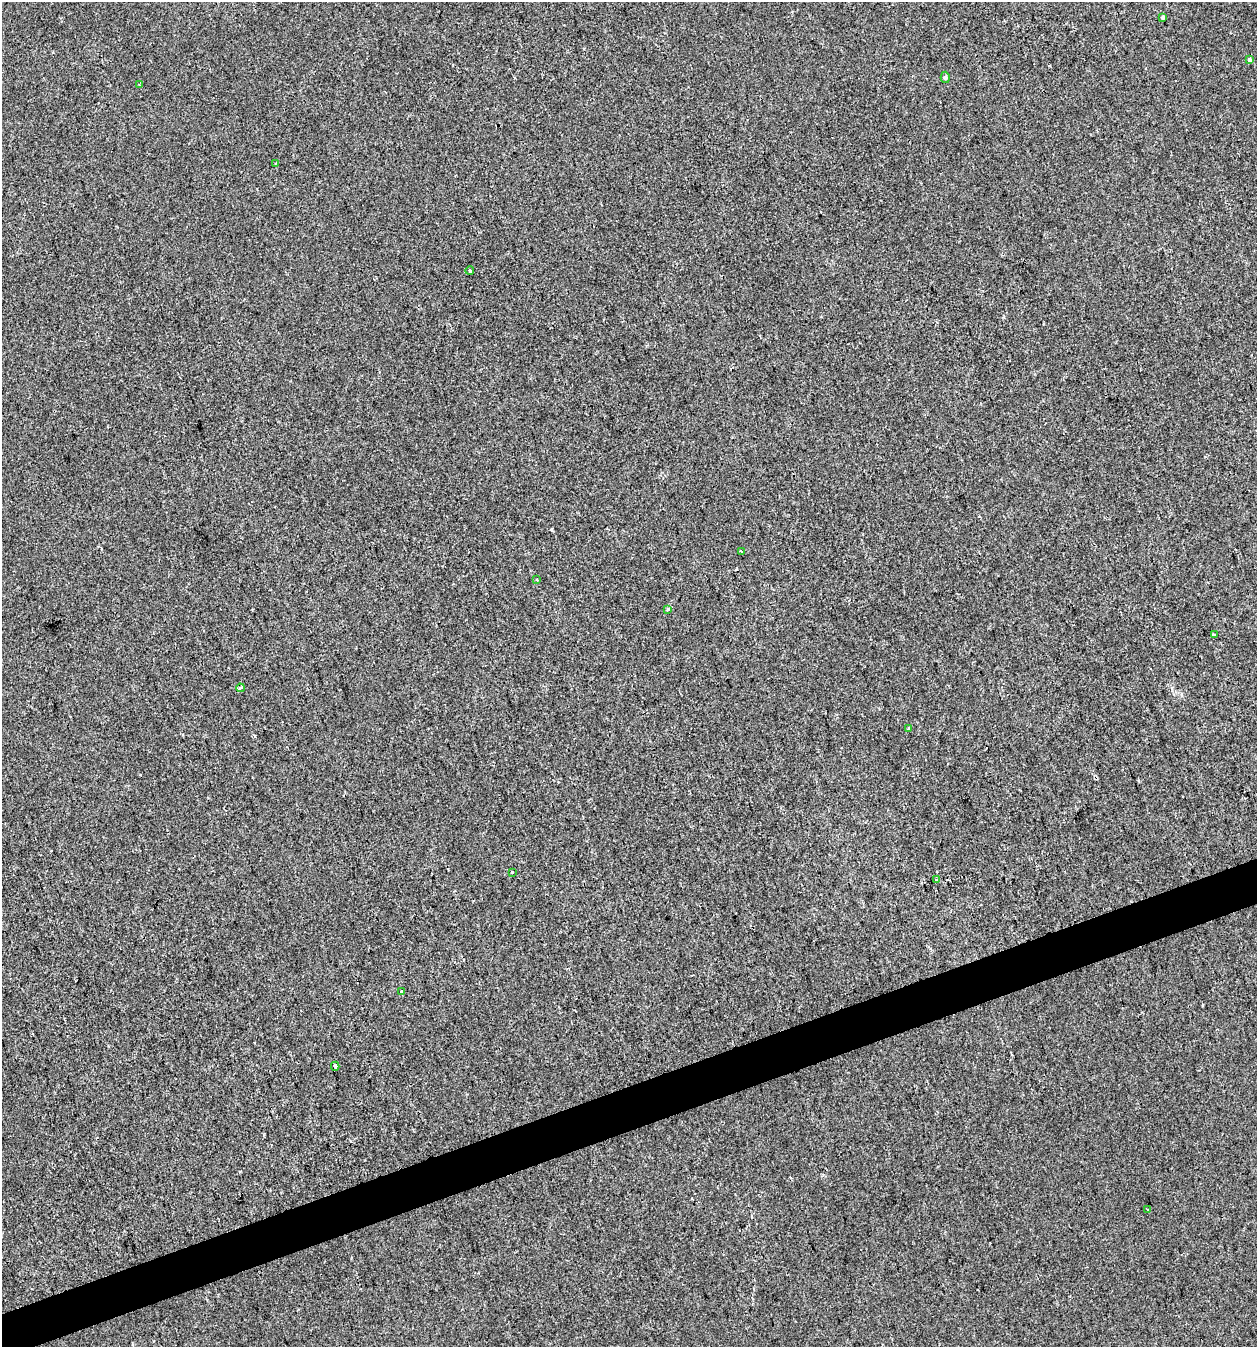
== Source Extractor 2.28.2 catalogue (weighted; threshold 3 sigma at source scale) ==
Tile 7 of 4 x 4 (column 3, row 2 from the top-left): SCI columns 2628-3882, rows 2689-4033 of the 5201 x 5378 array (HDU 1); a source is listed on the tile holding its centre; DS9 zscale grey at full resolution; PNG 1259 x 1349 px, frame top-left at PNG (2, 2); each listed source drawn as its Kron ellipse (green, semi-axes under 4 px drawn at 4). Shown black and unused: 3% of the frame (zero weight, under 2 of 3 exposures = <1% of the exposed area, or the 3 px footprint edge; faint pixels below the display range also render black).
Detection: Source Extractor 2.28.2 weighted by HDU 2 'WHT'; one run over the whole footprint, this tile lists its part. Background -8.94e-04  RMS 0.0042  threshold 0.0189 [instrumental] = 3 sigma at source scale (4.5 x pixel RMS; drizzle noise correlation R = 1.50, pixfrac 1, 0.0396/0.0396 arcsec/px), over >= 5 px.
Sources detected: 19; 2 cosmic-ray / hot-pixel residue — neither listed nor drawn; the other 17 listed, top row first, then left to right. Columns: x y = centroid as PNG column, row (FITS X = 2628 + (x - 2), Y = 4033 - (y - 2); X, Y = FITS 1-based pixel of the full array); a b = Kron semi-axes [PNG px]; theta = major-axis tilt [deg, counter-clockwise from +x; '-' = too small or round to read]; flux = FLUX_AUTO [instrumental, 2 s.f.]
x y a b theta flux
1163 17 3 3 - 1
1250 60 4 3 - 3.9
945 77 6 4 87 0.74
140 85 4 3 - 0.42
276 163 4 2 - 0.31
470 270 4 3 - 0.53
741 552 3 3 - 0.61
537 579 4 2 - 0.32
667 609 3 3 - 1
1214 635 3 3 - 2.9
240 688 4 3 - 0.83
909 729 3 3 - 0.94
512 872 3 3 - 3.1
937 879 3 3 - 1.4
402 991 3 2 - 0.98
335 1066 4 3 - 3.7
1148 1209 4 2 - 0.38